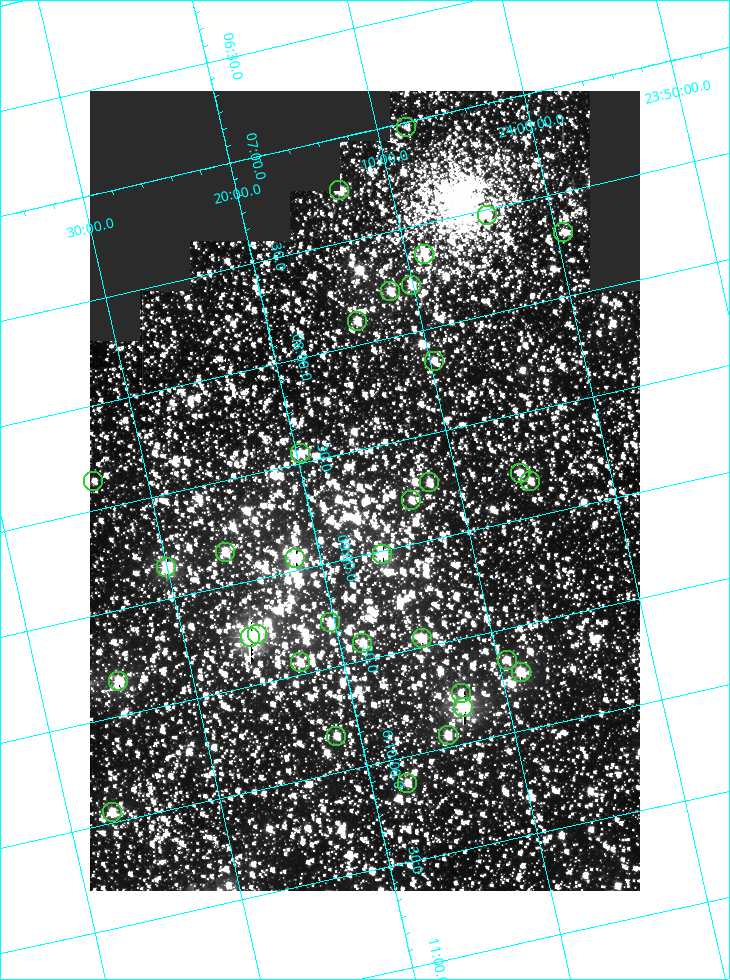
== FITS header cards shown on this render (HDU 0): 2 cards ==
NAXIS1  =                  550
NAXIS2  =                  800

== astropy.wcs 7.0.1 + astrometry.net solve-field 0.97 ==
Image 550 x 800 px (HDU 0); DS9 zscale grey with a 90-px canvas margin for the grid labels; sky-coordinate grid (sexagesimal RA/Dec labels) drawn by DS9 from the SOLVED WCS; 34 Tycho-2 reference stars matched to detected sources circled (green)
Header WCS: RA---TAN/DEC--TAN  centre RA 06:08:42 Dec +24:16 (92.17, +24.27 deg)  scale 3.97 arcsec/px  FOV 36.4' x 53.0'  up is -103 deg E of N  parity normal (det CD < 0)
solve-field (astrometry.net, Tycho-2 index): VERIFIED the header's WCS against the Tycho-2 star catalogue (verified at 3 index scales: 19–34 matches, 0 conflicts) and refined it, rather than solving blind
Solved WCS: RA---TAN-SIP/DEC--TAN-SIP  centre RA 06:08:42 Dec +24:16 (92.17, +24.27 deg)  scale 3.97 arcsec/px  FOV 36.4' x 53.0'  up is -103 deg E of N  parity normal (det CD < 0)
The solver's refit moves the header's centre by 0.35 arcsec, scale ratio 0.9999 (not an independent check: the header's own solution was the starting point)
Tycho-2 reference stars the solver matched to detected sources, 34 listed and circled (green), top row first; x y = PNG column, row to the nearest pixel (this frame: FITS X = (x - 90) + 1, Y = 800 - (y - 91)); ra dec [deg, ICRS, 3 dp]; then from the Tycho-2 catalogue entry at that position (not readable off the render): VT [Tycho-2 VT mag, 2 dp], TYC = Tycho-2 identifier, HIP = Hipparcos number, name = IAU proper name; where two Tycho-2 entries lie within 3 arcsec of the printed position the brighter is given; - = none
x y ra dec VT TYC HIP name
406 127 91.756 +24.135 11.55 1864-383-1 - -
339 190 91.813 +24.222 9.50 1864-951-1 - -
487 215 91.882 +24.069 10.67 1864-1197-1 - -
563 232 91.922 +23.991 11.04 1864-773-1 - -
424 254 91.910 +24.147 9.81 1864-677-1 - -
411 285 91.945 +24.168 9.83 1864-545-1 - -
390 291 91.946 +24.193 9.49 1864-879-1 - -
357 321 91.972 +24.235 9.87 1864-607-1 - -
434 361 92.040 +24.163 9.97 1864-387-1 - -
300 453 92.113 +24.329 10.09 1877-692-1 - -
520 473 92.195 +24.097 9.91 1877-1306-1 - -
93 481 92.090 +24.558 11.22 1868-1493-1 - -
530 481 92.208 +24.088 10.02 1877-898-1 - -
429 482 92.182 +24.197 9.90 1877-42-1 - -
411 500 92.198 +24.221 10.14 1877-234-1 - -
225 552 92.210 +24.434 9.33 1881-345-1 - -
382 554 92.254 +24.266 8.73 1877-224-1 - -
295 558 92.236 +24.360 8.19 1877-300-1 29148 -
166 567 92.212 +24.501 8.67 1881-93-1 - -
330 622 92.321 +24.338 9.42 1877-884-1 - -
257 634 92.315 +24.419 9.14 1881-15-1 - -
250 637 92.316 +24.428 7.55 1881-1595-1 - -
422 638 92.364 +24.244 8.80 1877-1589-1 - -
362 643 92.355 +24.308 9.21 1877-702-1 - -
507 660 92.412 +24.157 10.23 1877-766-1 - -
300 662 92.360 +24.380 9.69 1881-496-1 - -
521 672 92.431 +24.145 8.75 1877-16-1 - -
118 681 92.334 +24.580 8.60 1881-81-1 - -
461 693 92.439 +24.215 10.07 1877-154-1 - -
463 707 92.456 +24.215 7.57 1877-1484-1 - -
448 735 92.485 +24.239 9.49 1877-1276-1 - -
336 736 92.457 +24.359 9.75 1877-1432-1 - -
407 783 92.531 +24.294 10.40 1877-334-1 - -
112 812 92.487 +24.619 9.38 1881-1542-1 - -